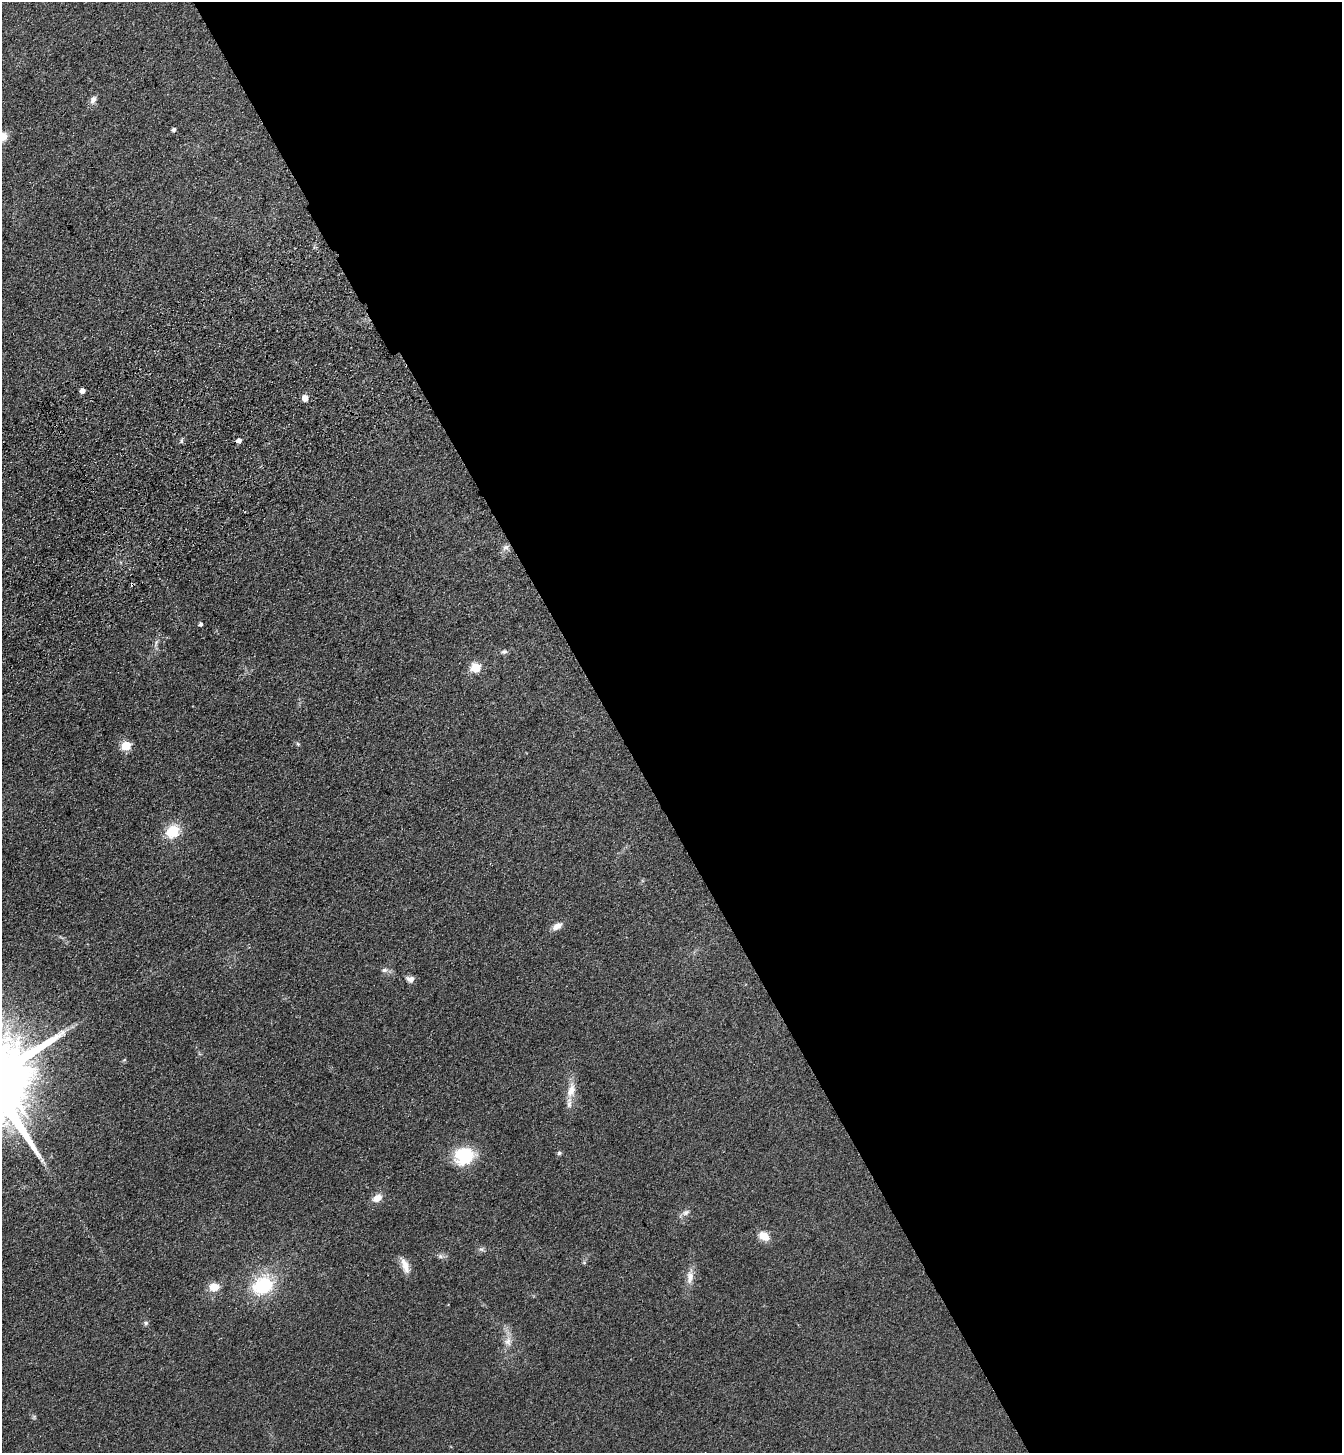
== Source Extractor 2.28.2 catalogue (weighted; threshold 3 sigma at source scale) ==
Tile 8 of 4 x 4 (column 4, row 2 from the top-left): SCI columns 4252-5591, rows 3008-4458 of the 5958 x 6014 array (HDU 1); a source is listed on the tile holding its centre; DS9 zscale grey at full resolution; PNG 1344 x 1455 px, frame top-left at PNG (2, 2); no overlay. Shown black and unused: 54% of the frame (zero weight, under 3 of 4 exposures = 6% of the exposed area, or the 3 px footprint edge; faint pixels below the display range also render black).
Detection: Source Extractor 2.28.2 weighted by HDU 2 'WHT'; one run over the whole footprint, this tile lists its part. Background 0.118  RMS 0.0089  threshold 0.0402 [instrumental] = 3 sigma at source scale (4.5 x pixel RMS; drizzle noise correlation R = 1.50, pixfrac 1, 0.05/0.05 arcsec/px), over >= 5 px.
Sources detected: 36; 1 inside a brighter listed object's ellipse — not listed separately; the other 35 listed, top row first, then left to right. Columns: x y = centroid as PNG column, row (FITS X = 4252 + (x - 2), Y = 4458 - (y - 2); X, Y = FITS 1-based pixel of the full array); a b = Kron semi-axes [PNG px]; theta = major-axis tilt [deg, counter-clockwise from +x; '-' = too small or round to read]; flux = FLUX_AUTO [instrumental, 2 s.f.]
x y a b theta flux
93 100 12 7 66 4.3
174 129 4 4 - 2
2 137 13 10 36 9.5
82 390 4 4 - 4.8
305 398 5 5 - 9.8
182 441 8 4 81 1.3
239 441 5 5 - 4.9
506 547 11 6 34 3.8
132 584 4 3 - 1.4
201 624 4 4 - 2.3
156 642 7 4 71 1.8
504 652 8 6 3 2.3
476 668 6 5 - 42
298 744 6 4 -45 1.2
126 746 6 5 - 38
173 832 15 13 46 24
557 926 13 8 31 6.4
384 970 9 6 1 2.8
410 979 9 7 -9 4.6
571 1090 20 10 78 12
559 1153 6 5 - 1.5
464 1156 22 18 16 41
377 1198 12 8 31 7.9
686 1212 12 7 27 3.6
764 1236 13 9 -31 10
481 1249 6 6 - 2
440 1256 8 5 -19 2.4
584 1262 6 4 -1 1.1
405 1266 22 8 -68 8.7
690 1277 20 9 84 8.5
263 1285 26 19 32 52
214 1287 12 10 4 11
146 1323 7 6 - 2
508 1341 12 11 - 6.9
34 1417 7 4 57 1.3
Overlapping masked pixels (flux is a lower limit): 1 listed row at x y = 132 584
Isophote crosses this tile's border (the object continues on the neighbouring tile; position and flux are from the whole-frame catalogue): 1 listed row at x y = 2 137